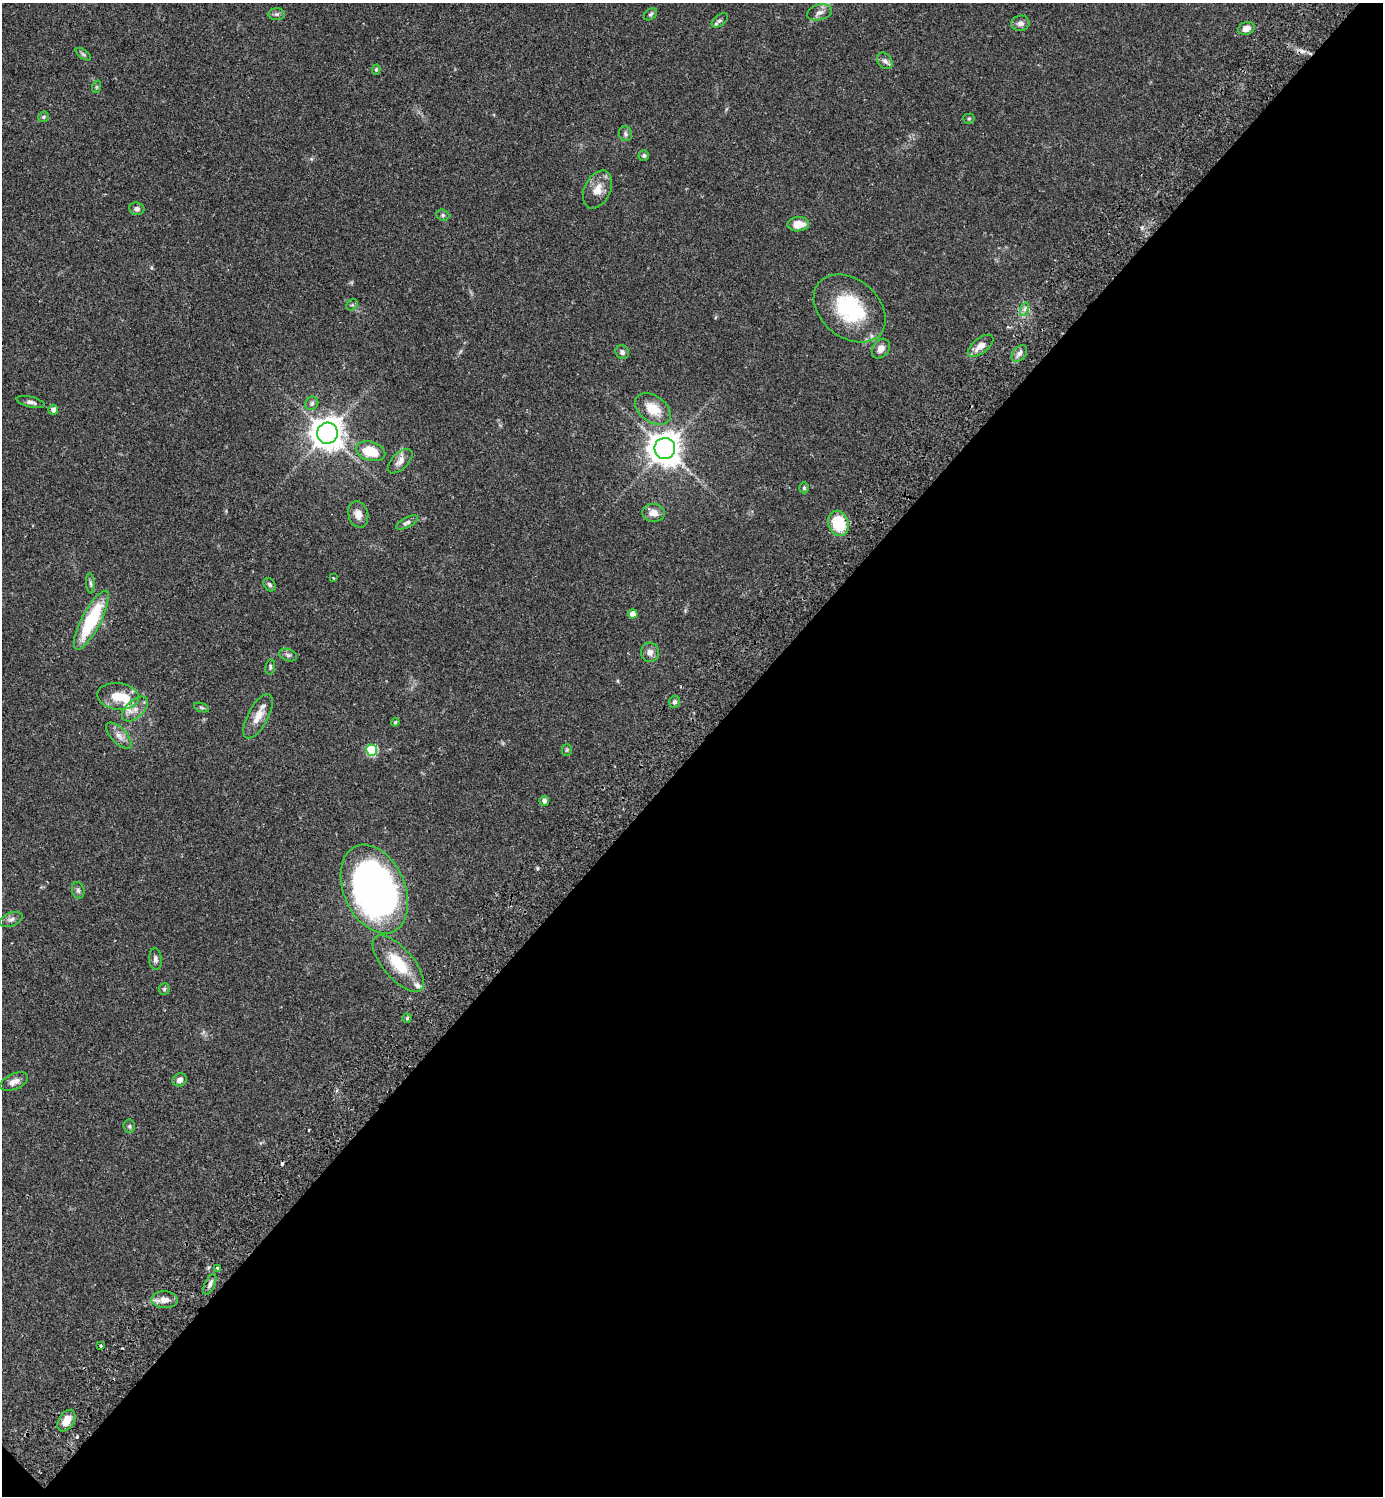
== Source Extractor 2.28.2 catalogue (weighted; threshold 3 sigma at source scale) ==
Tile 15 of 4 x 4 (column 3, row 4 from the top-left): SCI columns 3105-4485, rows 43-1536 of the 6070 x 6063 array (HDU 1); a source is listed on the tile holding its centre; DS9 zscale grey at full resolution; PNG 1385 x 1498 px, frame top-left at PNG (2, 3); each listed source drawn as its Kron ellipse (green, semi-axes under 4 px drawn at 4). Shown black and unused: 50% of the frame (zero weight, under 2 of 3 exposures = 3% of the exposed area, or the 3 px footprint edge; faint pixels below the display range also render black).
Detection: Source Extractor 2.28.2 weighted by HDU 2 'WHT'; one run over the whole footprint, this tile lists its part. Background 0.074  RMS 0.0053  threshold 0.0237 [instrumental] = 3 sigma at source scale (4.5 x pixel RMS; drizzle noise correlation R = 1.50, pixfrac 1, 0.05/0.05 arcsec/px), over >= 5 px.
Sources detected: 78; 3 cosmic-ray / hot-pixel residue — neither listed nor drawn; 4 inside a brighter listed object's ellipse — not listed separately; the other 71 listed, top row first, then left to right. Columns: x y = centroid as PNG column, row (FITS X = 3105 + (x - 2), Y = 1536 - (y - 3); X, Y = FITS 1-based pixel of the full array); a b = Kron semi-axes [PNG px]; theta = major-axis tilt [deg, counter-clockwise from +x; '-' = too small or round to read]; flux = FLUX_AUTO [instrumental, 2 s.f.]
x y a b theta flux
819 12 13 7 15 2.7
276 14 8 6 -1 1.3
650 14 7 5 40 0.95
720 20 9 5 37 1.3
1020 23 9 7 14 2.2
1246 28 8 6 19 3.9
83 54 9 4 -35 0.96
885 61 9 7 -52 1.9
376 70 5 4 - 0.71
96 87 6 4 71 0.66
44 117 5 5 - 0.85
969 119 5 5 - 0.69
625 134 8 6 -72 1.3
644 155 5 5 - 0.96
597 189 20 13 63 6.9
137 209 7 6 - 1.7
443 215 7 5 -21 1
798 224 11 7 4 7
352 305 6 5 - 0.86
850 308 40 29 -40 39
1025 309 7 4 71 1.3
981 346 15 7 38 4.8
881 349 11 8 54 3.5
622 352 7 6 - 1.5
1019 353 9 6 49 2
31 402 14 5 -13 1.8
312 403 7 6 - 1.4
653 409 20 13 -36 11
53 410 5 5 - 2.8
327 433 10 10 - 700
665 448 10 10 - 740
370 451 15 9 -16 13
400 461 15 8 45 3.5
804 488 5 4 - 0.89
653 513 11 9 -4 4.1
358 514 13 10 -74 4.3
407 523 12 5 26 1.5
839 523 13 10 -68 23
334 578 4 2 - 0.38
90 583 10 4 -85 1.2
270 585 7 5 -55 1.3
633 614 4 4 - 4.6
91 620 33 9 63 34
650 652 10 9 - 3.1
288 655 9 5 -20 1.3
270 667 8 5 81 0.94
118 696 21 13 -6 9.7
674 702 6 5 - 1.3
201 708 8 3 -19 0.76
135 709 15 9 43 4.3
258 716 25 10 62 6.6
395 722 4 3 - 0.6
119 736 16 7 -47 3.7
372 750 5 5 - 40
567 750 5 5 - 0.7
544 801 5 4 - 1.6
374 889 46 30 -66 280
78 890 8 6 -74 1.3
11 920 12 6 22 1.9
155 959 11 6 -86 1.7
398 964 35 15 -49 18
164 989 6 5 - 0.84
407 1018 4 4 - 0.76
180 1080 7 6 - 2.5
14 1082 14 8 24 3.3
129 1126 7 5 -85 1
218 1268 4 3 - 1.9
210 1284 11 5 65 2
164 1300 13 8 -4 4.5
101 1346 3 3 - 0.89
66 1421 12 7 58 6.6